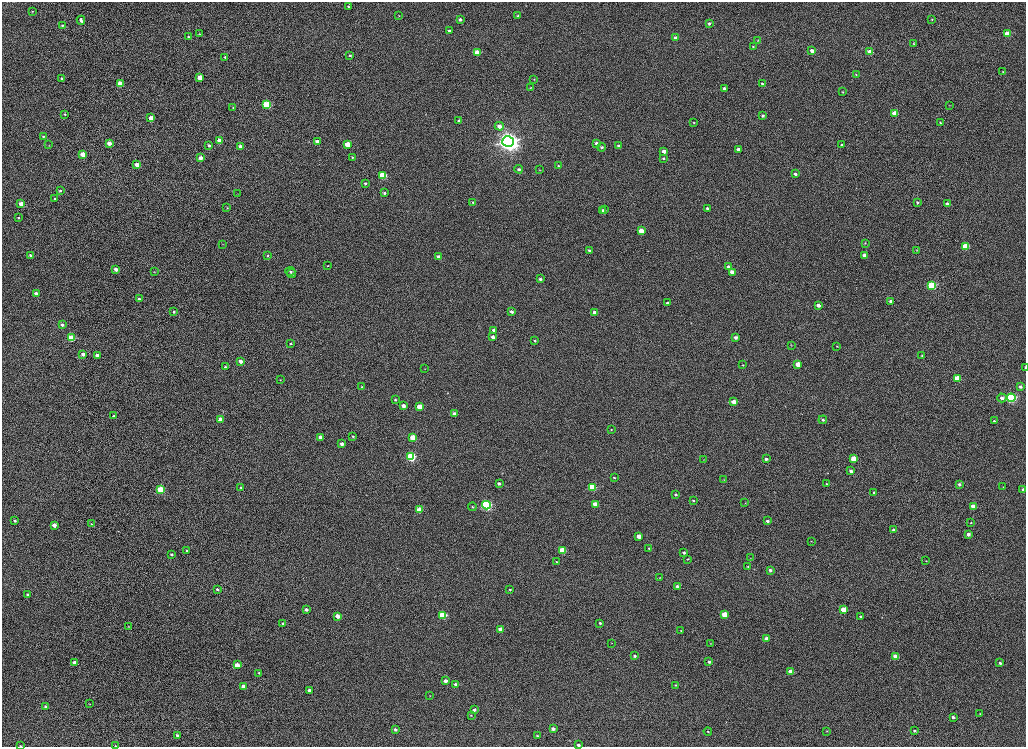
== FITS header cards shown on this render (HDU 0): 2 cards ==
NAXIS1  =                 2048
NAXIS2  =                 1489

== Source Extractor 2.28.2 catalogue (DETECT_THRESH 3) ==
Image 2048 x 1489 px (HDU 0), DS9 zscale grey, zoomed out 1/2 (1 PNG px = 2 x 2 image px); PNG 1028 x 749 px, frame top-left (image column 1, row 1489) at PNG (2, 2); each listed source drawn as its Kron ellipse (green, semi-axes under 4 px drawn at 4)
Background 1020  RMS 3.7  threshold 11.2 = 3 sigma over >= 5 px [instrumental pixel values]
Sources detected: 240; all 240 listed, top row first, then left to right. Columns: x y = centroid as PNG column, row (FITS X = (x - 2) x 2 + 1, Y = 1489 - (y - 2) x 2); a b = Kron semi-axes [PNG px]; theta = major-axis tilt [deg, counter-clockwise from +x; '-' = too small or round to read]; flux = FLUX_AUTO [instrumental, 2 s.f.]
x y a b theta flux
348 6 3 3 - 590
32 11 3 3 - 550
399 15 3 2 - 300
518 16 3 3 - 970
932 19 3 3 - 430
81 20 4 3 - 2000
460 20 3 3 - 1900
709 24 3 3 - 1700
62 25 3 3 - 920
449 31 3 3 - 1400
200 34 3 2 - 490
1007 34 4 3 - 13000
188 37 3 3 - 1200
676 38 3 3 - 2600
758 40 3 2 - 460
914 43 3 2 - 470
753 47 4 3 - 600
812 51 3 3 - 4000
477 52 4 3 - 11000
870 52 4 3 - 11000
350 55 4 3 - 1100
225 57 3 2 - 780
1002 72 3 2 - 530
856 75 4 3 - 670
200 77 3 3 - 12000
62 78 3 3 - 1200
534 79 3 3 - 450
120 84 4 3 - 15000
762 84 3 3 - 1100
530 87 3 2 - 420
724 88 3 3 - 2400
843 92 3 3 - 520
267 105 4 3 - 46000
949 105 3 2 - 310
233 108 2 2 - 330
895 113 3 3 - 11000
65 114 3 2 - 660
763 116 3 3 - 1500
151 118 4 3 - 6500
459 121 4 3 - 1400
694 123 3 2 - 460
940 123 3 3 - 1000
499 126 4 4 - 5600
43 136 3 3 - 860
220 141 4 3 - 8500
317 141 4 3 - 3700
508 142 6 5 - 780000
109 143 3 3 - 5500
596 143 3 3 - 2700
348 144 3 3 - 13000
49 145 3 2 - 340
209 145 3 3 - 2000
842 145 3 2 - 830
618 146 3 3 - 1500
240 147 3 3 - 3100
602 147 4 3 - 1300
738 149 3 3 - 3200
664 151 3 3 - 4800
83 154 4 3 - 11000
352 157 3 3 - 730
200 158 3 3 - 4200
663 158 3 3 - 740
137 165 4 3 - 5400
558 166 3 3 - 680
519 169 4 4 - 1600
539 170 3 2 - 400
795 174 3 3 - 2200
383 175 4 3 - 31000
365 183 4 3 - 1300
60 191 3 3 - 880
237 193 2 2 - 250
384 193 3 3 - 1300
55 199 3 3 - 1500
473 202 3 3 - 1400
917 203 3 3 - 1200
21 204 3 3 - 7200
947 204 3 3 - 3000
227 208 3 2 - 410
707 208 3 3 - 1400
603 210 3 3 - 1100
604 210 3 3 - 1100
18 218 4 2 - 620
641 231 4 3 - 10000
865 243 3 2 - 470
223 244 3 2 - 340
965 246 4 3 - 22000
589 250 3 3 - 1200
916 250 3 2 - 410
30 255 3 3 - 1500
864 255 3 3 - 2800
268 256 3 3 - 600
439 257 3 3 - 5000
328 266 3 2 - 430
728 267 3 3 - 1700
116 269 3 3 - 3500
290 271 5 3 - 1200
154 272 3 3 - 460
732 272 3 3 - 10000
292 274 4 3 - 1100
540 279 3 3 - 1400
932 286 4 4 - 64000
36 294 3 3 - 4500
139 299 3 3 - 1300
891 301 3 3 - 3000
668 303 3 3 - 2100
818 305 3 3 - 3600
174 312 3 3 - 1200
512 312 3 3 - 2100
595 312 4 3 - 4600
62 325 3 3 - 2100
494 330 4 3 - 3400
493 337 4 3 - 3100
736 337 3 3 - 2700
71 338 4 3 - 30000
535 341 3 3 - 1100
291 344 3 2 - 780
791 345 3 3 - 400
837 346 3 2 - 440
83 354 3 3 - 3100
97 355 3 3 - 3900
922 356 3 2 - 430
240 361 3 3 - 4400
798 364 3 3 - 8200
743 365 3 3 - 570
225 367 3 3 - 1100
1025 368 3 1 - 820
425 369 3 2 - 290
957 378 4 3 - 16000
280 380 3 3 - 420
1020 386 3 3 - 1800
361 387 3 3 - 560
1002 398 5 4 - 2400
1011 398 4 4 - 140000
395 400 3 3 - 730
734 402 4 3 - 10000
403 406 3 3 - 4600
420 407 4 3 - 15000
454 414 4 3 - 3200
114 416 3 3 - 610
220 419 3 3 - 6000
823 420 4 3 - 1700
994 421 3 3 - 1000
611 429 3 3 - 510
320 437 3 3 - 4600
353 437 3 3 - 810
413 437 4 3 - 17000
342 444 3 3 - 2900
411 456 4 4 - 89000
766 459 3 3 - 1800
854 459 4 3 - 18000
704 460 3 2 - 290
851 471 4 3 - 2000
614 478 3 3 - 840
724 479 3 2 - 240
499 483 4 3 - 1700
827 484 3 3 - 960
959 484 3 3 - 1600
241 487 3 3 - 1300
592 487 4 3 - 34000
1003 487 3 2 - 310
161 489 4 3 - 28000
1023 489 4 3 - 950
874 493 3 2 - 890
676 495 4 3 - 1200
693 501 3 3 - 920
745 503 3 2 - 280
595 504 3 3 - 9300
486 505 4 4 - 150000
973 506 3 3 - 7200
472 507 4 3 - 720
419 510 4 3 - 13000
15 521 3 3 - 1500
767 521 3 3 - 1600
971 522 3 3 - 720
91 524 3 2 - 390
54 525 3 3 - 5700
894 530 3 3 - 2000
968 534 3 3 - 2900
639 536 3 3 - 6100
811 541 2 2 - 300
649 548 3 3 - 750
187 550 3 3 - 670
562 551 4 3 - 27000
684 553 3 3 - 1600
172 554 3 2 - 1100
750 558 2 2 - 290
688 559 4 3 - 680
926 561 3 2 - 380
557 562 3 3 - 830
748 567 3 3 - 660
770 570 3 3 - 1900
660 578 3 3 - 490
677 586 4 3 - 1500
217 589 4 3 - 1400
510 590 3 3 - 900
28 594 4 3 - 1200
306 609 3 3 - 2600
844 610 4 3 - 17000
724 614 4 3 - 11000
443 615 4 3 - 42000
338 616 3 3 - 5900
860 616 3 3 - 780
283 623 3 3 - 930
600 623 3 3 - 1200
128 626 2 2 - 260
500 629 3 3 - 5900
681 631 3 2 - 480
767 639 3 3 - 3700
611 643 3 2 - 340
710 644 3 2 - 430
634 656 3 3 - 1300
896 656 3 3 - 12000
709 662 3 3 - 1300
74 663 3 3 - 3700
1000 663 3 2 - 1400
237 665 3 3 - 8600
791 672 4 3 - 8000
259 673 3 3 - 830
445 681 4 3 - 4000
455 684 4 3 - 1900
675 685 4 3 - 750
243 686 4 3 - 3200
309 690 3 3 - 2700
430 695 3 2 - 310
90 704 3 3 - 420
45 706 3 3 - 1100
474 710 4 3 - 2100
980 714 3 2 - 320
471 715 3 2 - 500
953 717 4 3 - 1900
395 729 3 2 - 1700
553 729 3 2 - 2800
827 731 3 3 - 540
914 731 4 3 - 1300
708 732 4 3 - 680
177 735 4 3 - 1800
537 736 2 2 - 540
578 745 3 2 - 1900
20 746 4 2 - 540
115 746 4 2 - 680
At the frame edge (FLAGS 8, measured only in part): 4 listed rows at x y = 1025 368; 578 745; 20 746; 115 746